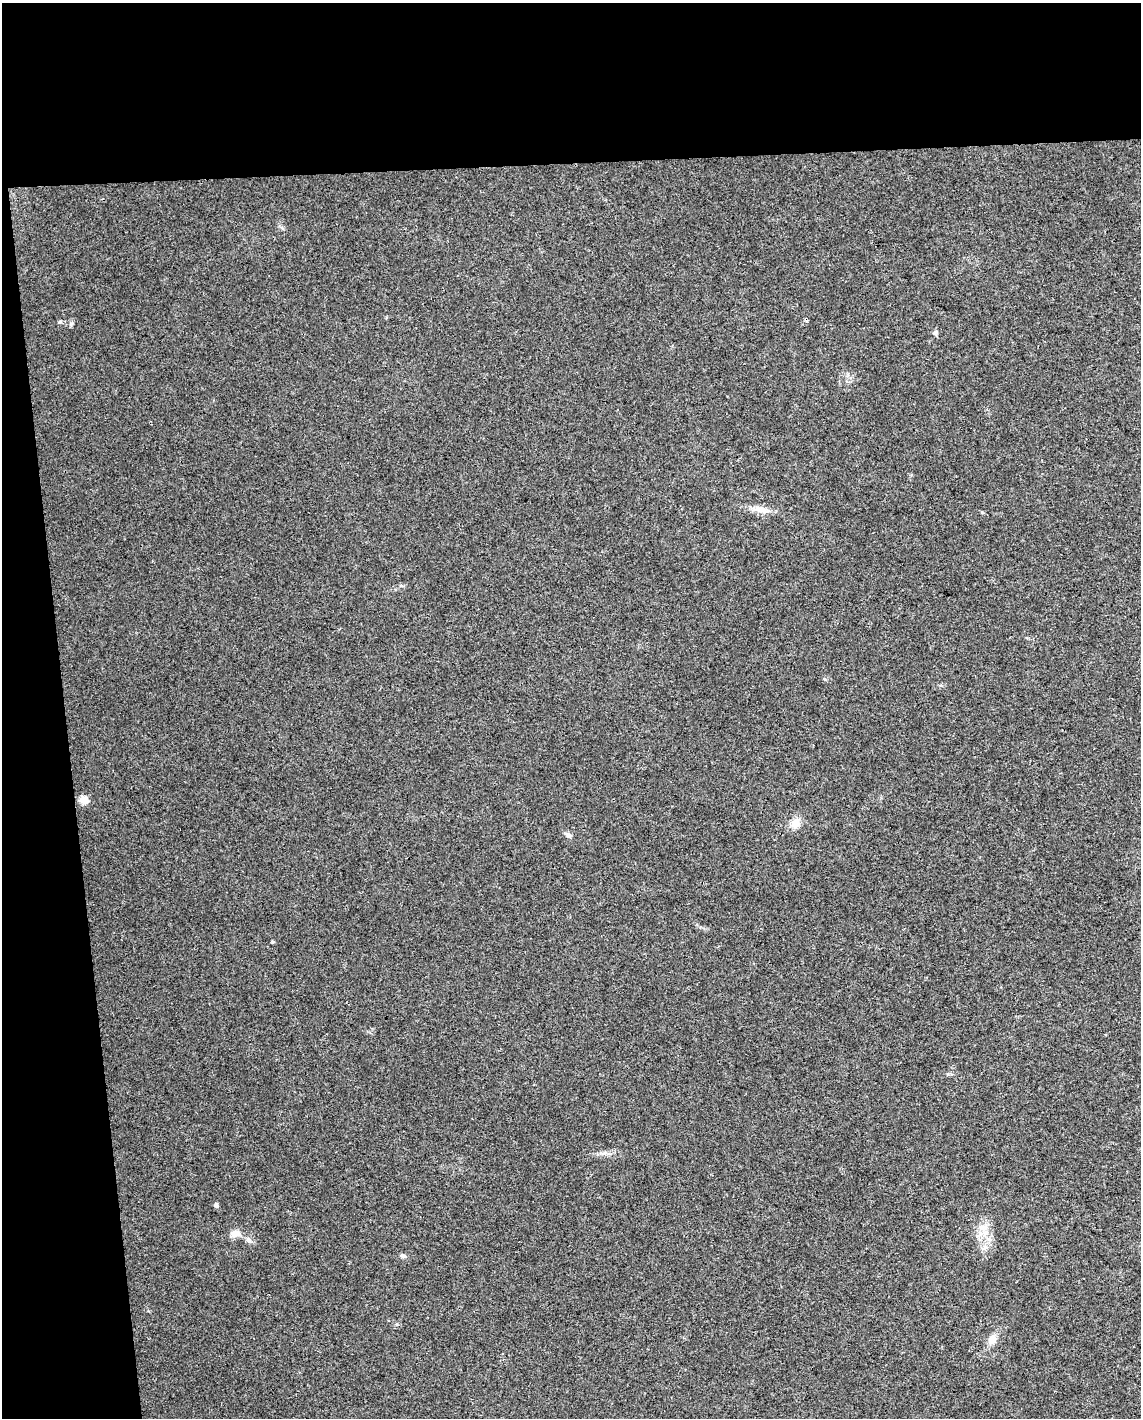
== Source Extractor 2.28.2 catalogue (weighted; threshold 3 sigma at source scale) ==
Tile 1 of 4 x 3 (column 1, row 1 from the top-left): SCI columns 1-1139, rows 2881-4296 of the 4555 x 4306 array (HDU 1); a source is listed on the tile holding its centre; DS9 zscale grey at full resolution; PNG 1143 x 1420 px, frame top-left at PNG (2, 3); no overlay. Shown black and unused: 17% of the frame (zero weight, under 3 of 4 exposures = <1% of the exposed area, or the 3 px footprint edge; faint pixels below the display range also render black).
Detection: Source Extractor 2.28.2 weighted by HDU 2 'WHT'; one run over the whole footprint, this tile lists its part. Background 0.0216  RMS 0.0037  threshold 0.0168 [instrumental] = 3 sigma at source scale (4.5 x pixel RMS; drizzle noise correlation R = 1.50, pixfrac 1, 0.0396/0.0396 arcsec/px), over >= 5 px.
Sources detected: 13; all 13 listed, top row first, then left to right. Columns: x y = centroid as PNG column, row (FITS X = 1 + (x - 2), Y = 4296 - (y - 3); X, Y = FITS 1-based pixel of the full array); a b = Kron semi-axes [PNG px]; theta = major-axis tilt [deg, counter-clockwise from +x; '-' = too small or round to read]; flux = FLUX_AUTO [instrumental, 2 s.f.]
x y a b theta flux
60 322 5 4 - 0.5
71 324 7 4 57 0.63
935 333 7 5 88 0.75
761 509 21 8 -16 3.8
84 800 10 9 - 2.8
795 823 15 11 55 3.4
272 942 5 3 - 0.4
216 1205 4 4 - 1.1
984 1227 9 6 -13 1.9
235 1234 13 8 10 3
249 1240 7 6 - 0.97
403 1256 8 6 -19 0.85
992 1340 12 9 61 3.1
Unlisted compact peaks at least as high as the median listed source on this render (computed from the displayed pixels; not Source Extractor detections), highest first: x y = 397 1324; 568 834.